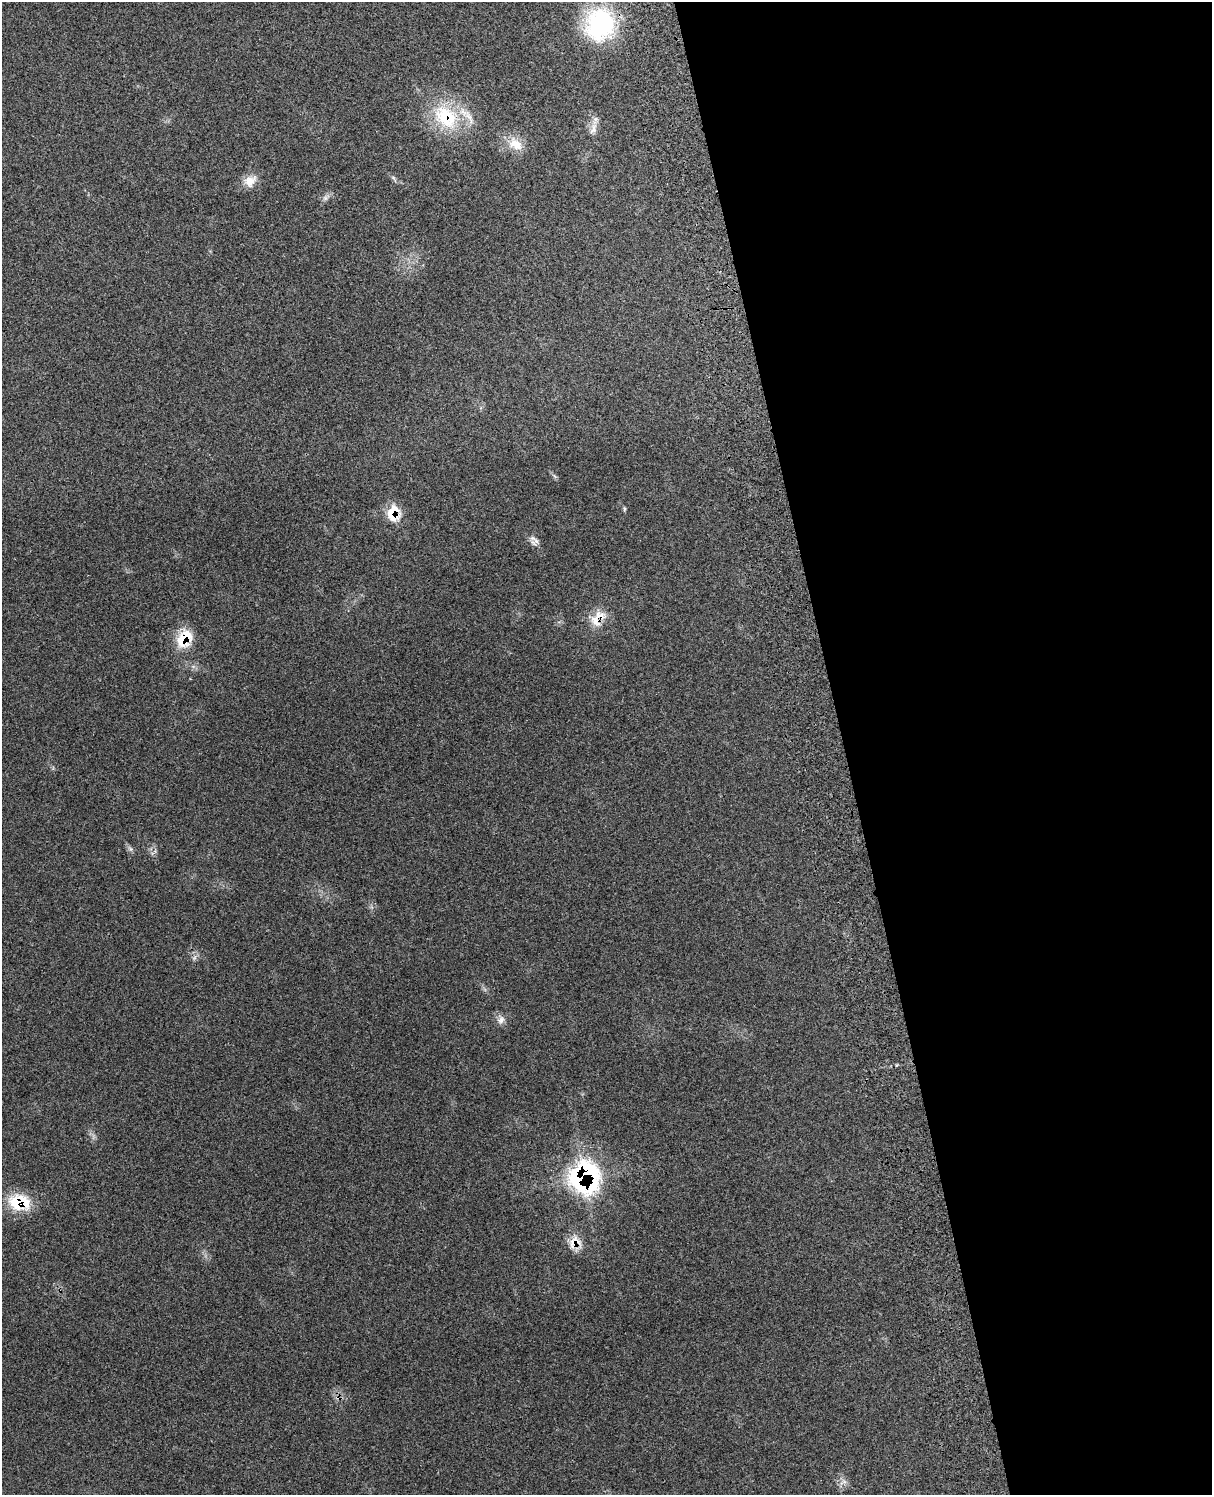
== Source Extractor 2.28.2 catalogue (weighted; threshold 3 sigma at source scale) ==
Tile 8 of 4 x 3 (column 4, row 2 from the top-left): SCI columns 3753-4962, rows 1667-3159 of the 5080 x 4929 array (HDU 1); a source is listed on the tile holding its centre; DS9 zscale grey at full resolution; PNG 1214 x 1497 px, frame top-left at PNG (2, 2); no overlay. Shown black and unused: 30% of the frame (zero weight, under 3 of 4 exposures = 6% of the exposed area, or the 3 px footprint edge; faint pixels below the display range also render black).
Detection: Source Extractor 2.28.2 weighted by HDU 2 'WHT'; one run over the whole footprint, this tile lists its part. Background 0.202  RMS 0.008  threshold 0.0358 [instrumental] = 3 sigma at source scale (4.5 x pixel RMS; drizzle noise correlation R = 1.50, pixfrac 1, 0.05/0.05 arcsec/px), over >= 5 px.
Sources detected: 18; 2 inside a brighter listed object's ellipse — not listed separately; the other 16 listed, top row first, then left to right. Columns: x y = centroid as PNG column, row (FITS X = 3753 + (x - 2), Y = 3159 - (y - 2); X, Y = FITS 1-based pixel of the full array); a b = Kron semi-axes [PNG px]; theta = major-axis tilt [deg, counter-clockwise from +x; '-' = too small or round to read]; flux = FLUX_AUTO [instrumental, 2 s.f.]
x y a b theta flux
600 25 41 35 78 73
446 117 37 27 -43 51
593 129 18 8 71 6
516 144 21 14 -33 13
250 181 18 14 39 9.3
325 198 7 6 - 2.3
624 509 6 4 72 1
393 513 22 15 85 16
533 538 8 6 -22 3.1
600 615 18 12 -11 10
184 638 25 17 60 22
131 849 7 5 -45 1.7
501 1020 12 9 54 4.2
584 1177 29 27 87 140
19 1202 29 20 -9 28
575 1242 20 15 41 11
Overlapping masked pixels (flux is a lower limit): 7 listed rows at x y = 446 117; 393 513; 600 615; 184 638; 584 1177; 19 1202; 575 1242